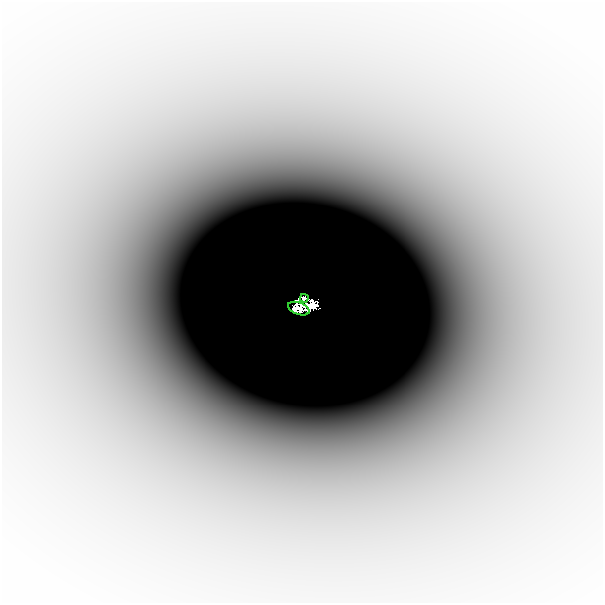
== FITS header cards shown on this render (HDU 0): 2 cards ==
NAXIS1  =                  601
NAXIS2  =                  601

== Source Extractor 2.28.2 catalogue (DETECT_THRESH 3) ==
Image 601 x 601 px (HDU 0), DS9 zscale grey, 1 PNG px = 1 image px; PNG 605 x 605 px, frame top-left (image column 1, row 601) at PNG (2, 2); each listed source drawn as its Kron ellipse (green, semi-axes under 4 px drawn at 4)
Background -1.72e-05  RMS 3.7e-06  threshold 1.10e-05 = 3 sigma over >= 5 px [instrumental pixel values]
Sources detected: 3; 1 with non-positive FLUX_AUTO (blend fragments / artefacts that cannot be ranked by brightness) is neither listed nor drawn; the other 2 listed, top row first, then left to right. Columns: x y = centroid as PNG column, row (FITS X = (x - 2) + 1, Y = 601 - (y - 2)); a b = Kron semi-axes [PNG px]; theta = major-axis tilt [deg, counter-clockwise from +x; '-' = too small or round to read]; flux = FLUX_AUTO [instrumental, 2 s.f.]
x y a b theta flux
304 298 4 3 - 0.024
299 309 11 6 -21 0.032
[1 non-positive-flux detection neither listed nor drawn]